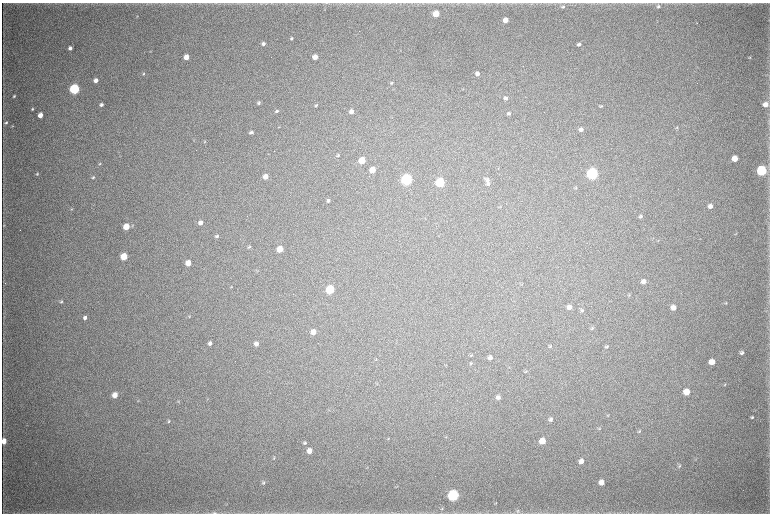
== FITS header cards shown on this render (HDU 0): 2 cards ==
NAXIS1  =                 1536 / length of data axis 1
NAXIS2  =                 1023 / length of data axis 2

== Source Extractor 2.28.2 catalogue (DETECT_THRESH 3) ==
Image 1536 x 1023 px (HDU 0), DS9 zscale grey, zoomed out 1/2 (1 PNG px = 2 x 2 image px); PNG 772 x 516 px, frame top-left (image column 1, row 1022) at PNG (2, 3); no overlay
Background 3740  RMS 34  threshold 103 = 3 sigma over >= 5 px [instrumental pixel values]
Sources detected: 134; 7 cannot appear on this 1/2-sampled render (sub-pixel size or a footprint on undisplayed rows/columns) and are not listed; the other 127 listed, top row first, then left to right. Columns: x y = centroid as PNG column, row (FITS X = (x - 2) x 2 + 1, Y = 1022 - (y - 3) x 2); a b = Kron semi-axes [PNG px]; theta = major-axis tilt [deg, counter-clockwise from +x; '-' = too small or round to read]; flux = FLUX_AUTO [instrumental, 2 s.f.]
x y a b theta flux
327 3 5 2 - 6.0e+03
750 3 5 2 - 4.5e+03
658 6 6 4 68 1.4e+04
563 7 6 5 - 1.6e+04
436 14 4 4 - 1.7e+05
137 16 3 2 - 4.0e+03
506 20 4 4 - 6.8e+04
697 23 3 2 - 3.1e+03
291 39 4 3 - 9.5e+03
263 44 3 3 - 2.0e+04
579 44 4 3 - 1.8e+04
70 48 3 3 - 2.3e+04
186 57 4 4 - 8.3e+04
315 57 4 4 - 6.1e+04
750 57 4 4 - 6.5e+03
143 74 4 3 - 7.8e+03
477 74 5 4 - 2.8e+04
96 80 4 3 - 4.3e+04
391 83 5 3 - 7.7e+03
74 89 5 4 - 1.2e+06
463 89 3 2 - 3.0e+03
14 96 4 3 - 8.5e+03
506 98 5 4 - 2.1e+04
259 103 4 4 - 1.4e+04
765 104 4 4 - 5.3e+04
101 105 4 3 - 1.8e+04
316 105 4 3 - 7.6e+03
601 106 5 3 - 8.4e+03
32 109 3 3 - 8.1e+03
277 111 4 4 - 1.3e+04
351 111 4 4 - 3.7e+04
509 114 5 4 - 1.4e+04
40 115 4 3 - 5.8e+04
6 123 5 4 - 1.2e+04
12 126 3 3 - 4.4e+03
279 127 3 2 - 3.8e+03
676 128 5 3 - 9.1e+03
581 129 5 4 - 2.6e+04
251 132 4 3 - 1.4e+04
205 142 4 2 - 4.3e+03
338 155 5 3 - 9.2e+03
735 159 5 4 - 1.0e+05
362 160 5 4 - 1.7e+05
100 164 5 3 - 7.1e+03
372 170 4 4 - 1.1e+05
761 171 5 5 - 1.1e+06
592 173 5 5 - 2.0e+06
37 174 4 3 - 7.9e+03
93 177 5 4 - 1.0e+04
265 177 4 4 - 6.3e+04
406 180 5 5 - 1.6e+06
487 180 6 5 - 1.9e+04
440 183 5 5 - 7.2e+05
488 184 5 5 - 1.7e+04
576 188 4 3 - 4.6e+03
328 200 4 4 - 1.5e+04
710 206 5 5 - 3.2e+04
71 209 4 3 - 5.5e+03
640 216 4 4 - 1.4e+04
200 223 4 4 - 3.7e+04
4 225 5 3 - 6.1e+03
133 225 5 3 - 7.4e+03
126 226 5 4 - 1.4e+05
736 233 4 2 - 3.3e+03
217 236 4 3 - 1.3e+04
249 247 5 3 - 9.8e+03
280 249 4 4 - 1.3e+05
124 257 5 4 - 1.8e+05
188 263 4 4 - 8.7e+04
643 282 5 4 - 4.2e+04
522 284 3 2 - 3.5e+03
231 287 5 3 - 5.9e+03
330 289 5 5 - 5.1e+05
629 295 5 3 - 7.3e+03
61 302 5 4 - 1.0e+04
726 303 6 3 13 6.4e+03
569 307 5 5 - 4.2e+04
673 307 5 4 - 5.3e+04
582 310 5 4 - 1.2e+04
189 317 4 2 - 4.3e+03
85 318 4 4 - 2.2e+04
592 328 5 4 - 9.4e+03
313 332 4 4 - 5.8e+04
210 343 4 4 - 2.1e+04
256 344 5 4 - 3.1e+04
550 346 5 3 - 7.4e+03
606 347 6 4 11 1.2e+04
742 352 4 4 - 1.7e+04
471 355 4 3 - 5.5e+03
490 358 5 4 - 2.4e+04
376 359 4 3 - 5.8e+03
712 362 5 4 - 8.1e+04
471 363 4 3 - 5.8e+03
525 371 6 3 18 7.1e+03
725 385 4 3 - 5.6e+03
686 392 5 5 - 1.0e+05
115 395 5 4 - 7.4e+04
498 397 5 4 - 2.2e+04
207 399 3 2 - 3.6e+03
138 401 4 3 - 5.8e+03
178 401 4 3 - 6.1e+03
608 415 4 3 - 5.4e+03
752 417 4 3 - 1.0e+04
550 419 4 4 - 1.9e+04
169 421 4 3 - 9.7e+03
599 428 4 3 - 6.1e+03
639 431 6 3 21 8.5e+03
446 437 3 2 - 3.2e+03
388 438 4 3 - 4.9e+03
4 441 5 3 - 7.5e+04
542 441 5 5 - 1.0e+05
305 443 5 4 - 1.2e+04
309 451 5 5 - 4.8e+04
274 458 5 3 - 7.5e+03
696 459 3 2 - 4.5e+03
581 461 5 5 - 4.1e+04
679 466 7 4 47 1.2e+04
368 467 3 2 - 3.9e+03
601 482 5 4 - 5.4e+04
263 483 5 4 - 1.3e+04
397 486 4 3 - 4.6e+03
453 495 5 5 - 1.6e+06
496 503 4 3 - 4.9e+03
226 504 4 2 - 3.3e+03
442 508 5 2 - 5.9e+03
518 511 6 4 30 1.2e+04
214 513 10 3 -1 1.9e+04
At the frame edge (FLAGS 8, measured only in part): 3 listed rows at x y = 327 3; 4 441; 214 513
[7 sub-pixel or undisplayed-footprint detections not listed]